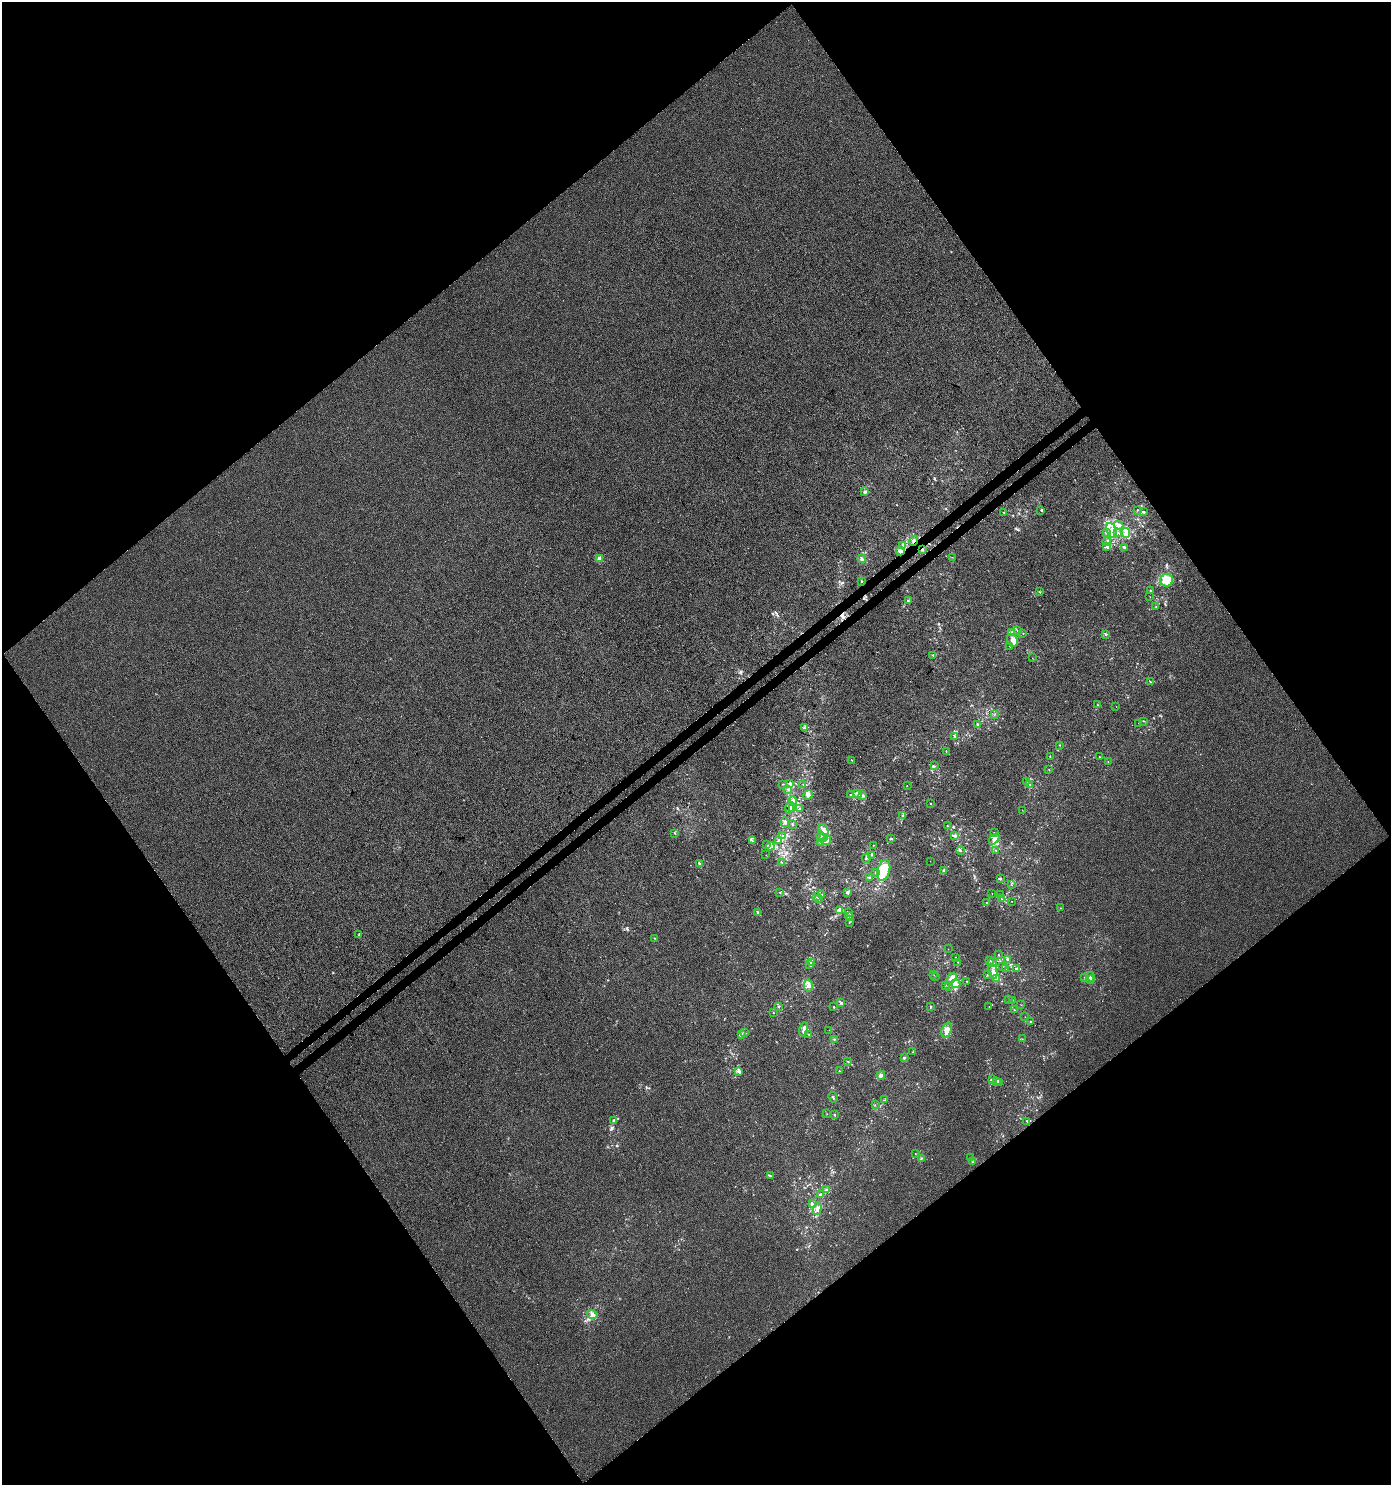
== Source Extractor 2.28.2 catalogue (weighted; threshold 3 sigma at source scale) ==
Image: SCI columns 235-5790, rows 47-5975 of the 5960 x 6034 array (HDU 1 of 3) = the unmasked area's bounding box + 8 px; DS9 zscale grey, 4 x 4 block average (1 PNG px = mean of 4 x 4 image px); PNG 1393 x 1487 px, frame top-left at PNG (2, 2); each listed source drawn as its Kron ellipse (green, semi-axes under 4 px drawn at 4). Shown black and unused: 50% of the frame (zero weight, under 3 of 4 exposures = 5% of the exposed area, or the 3 px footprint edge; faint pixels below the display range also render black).
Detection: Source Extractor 2.28.2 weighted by HDU 2 'WHT'. Background 4.34e-05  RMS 0.0044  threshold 0.0197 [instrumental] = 3 sigma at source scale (4.5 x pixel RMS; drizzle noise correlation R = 1.50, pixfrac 1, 0.0396/0.0396 arcsec/px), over >= 5 px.
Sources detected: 243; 4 cosmic-ray / hot-pixel residue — neither listed nor drawn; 13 coinciding with a brighter row at this scale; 33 inside a brighter listed object's ellipse — not listed separately; the other 193 listed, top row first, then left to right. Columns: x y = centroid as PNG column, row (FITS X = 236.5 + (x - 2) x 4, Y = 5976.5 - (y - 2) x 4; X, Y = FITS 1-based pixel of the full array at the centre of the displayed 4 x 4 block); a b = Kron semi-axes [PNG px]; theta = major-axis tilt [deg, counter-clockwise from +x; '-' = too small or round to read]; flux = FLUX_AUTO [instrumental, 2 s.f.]
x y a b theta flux
865 492 3 3 - 3.5
1041 510 2 2 - 1.3
1138 510 3 2 - 1.4
1143 512 2 2 - 2.5
1004 513 2 2 - 1
1118 525 5 4 - 8.2
1111 530 8 5 -69 19
1107 533 4 2 - 3.2
1118 533 3 2 - 2.8
1126 533 5 4 - 10
914 541 5 3 - 5.7
1107 541 4 3 - 5.5
903 546 2 2 - 1.4
1107 547 3 3 - 4.3
1124 548 3 3 - 3.5
922 549 3 2 - 2.2
900 551 4 3 - 9.4
952 557 2 2 - 0.58
862 558 4 3 - 5.1
599 559 3 2 - 6.1
1167 580 6 6 - 42
862 581 2 2 - 1.4
1150 590 2 2 - 1.3
1040 592 2 2 - 1.2
1150 597 2 2 - 0.55
908 600 3 2 - 1.7
1156 607 2 2 - 1.1
1017 630 2 2 - 1.4
1012 633 4 3 - 5.8
1023 633 2 2 - 0.62
1106 634 3 2 - 2.1
1012 640 7 5 -61 12
1010 646 2 2 - 1
933 655 2 2 - 1.6
1032 658 2 2 - 0.53
1150 682 3 2 - 1.7
1098 705 2 2 - 0.9
1116 707 2 2 - 0.77
994 715 2 2 - 0.63
1143 721 3 2 - 1.4
1138 723 2 2 - 0.54
977 724 3 2 - 2.1
804 728 3 2 - 2.7
955 736 4 2 - 2.5
1060 745 2 2 - 1
946 752 2 2 - 0.86
1050 757 2 2 - 1.1
1099 757 2 2 - 0.72
852 760 2 2 - 1.1
1108 762 2 2 - 0.81
934 766 2 2 - 1.1
1049 770 2 2 - 0.73
1027 781 2 2 - 0.71
790 783 4 3 - 5.8
782 784 2 2 - 0.58
1029 784 3 2 - 1.9
803 785 2 2 - 1.3
907 785 2 2 - 0.59
788 789 2 2 - 1.1
858 793 3 3 - 3.7
850 794 2 2 - 1.7
808 795 5 4 - 9
863 795 2 2 - 1.8
792 801 4 3 - 6.5
931 804 2 2 - 1
790 807 6 4 76 8.2
799 808 2 2 - 1.3
793 809 2 2 - 2.3
1022 810 2 2 - 0.61
902 816 2 2 - 0.99
785 822 5 3 - 6.3
793 824 3 2 - 2.1
947 826 2 2 - 1.3
823 830 6 4 -58 12
995 832 2 2 - 0.7
674 833 2 2 - 1
783 836 2 2 - 1.7
954 836 4 2 - 3.3
821 837 6 2 -71 4
823 837 2 2 - 2.5
891 839 2 2 - 2.3
994 839 6 3 51 10
778 840 2 2 - 2.3
826 840 5 4 - 12
752 841 2 2 - 1.1
821 842 4 2 - 3.1
766 844 2 2 - 0.62
874 845 2 2 - 0.61
770 846 4 3 - 6.6
996 850 2 2 - 1.5
961 851 4 2 - 2.3
766 855 2 2 - 0.62
872 855 2 2 - 0.97
866 858 4 2 - 3.1
930 861 2 2 - 0.45
781 862 2 2 - 1.5
699 863 3 2 - 2.5
884 870 10 6 73 67
944 871 4 2 - 3.9
875 872 2 2 - 1.6
870 877 2 2 - 1.3
1000 879 3 2 - 2
1011 885 2 2 - 1.2
780 892 2 2 - 1.4
847 892 3 2 - 3.1
992 893 2 2 - 0.48
822 894 2 2 - 1
1001 895 2 2 - 0.96
817 897 2 2 - 1.3
819 898 3 2 - 1.8
1002 899 2 2 - 0.93
1012 901 2 2 - 0.5
986 903 2 2 - 1.2
1060 908 2 2 - 0.58
839 911 3 2 - 3.3
758 912 3 2 - 2.3
848 913 2 2 - 1.2
850 916 2 2 - 0.92
849 922 2 2 - 0.93
359 934 2 2 - 1.3
655 938 3 2 - 1.5
948 949 2 2 - 0.54
998 954 2 2 - 0.64
955 957 2 2 - 0.62
1008 959 2 2 - 7.2
989 960 3 2 - 1.9
958 962 2 2 - 1
993 962 4 2 - 4.3
811 963 4 2 - 4.9
810 965 2 2 - 2.2
1003 966 2 2 - 0.77
1006 969 2 2 - 0.47
1016 969 3 2 - 2.7
993 971 8 3 -77 11
934 975 2 2 - 0.66
987 975 2 2 - 0.62
935 977 2 2 - 0.66
1084 977 2 2 - 0.75
1090 977 5 2 - 3.8
952 978 5 3 - 14
996 979 4 3 - 13
1091 980 3 2 - 4.8
967 981 2 2 - 0.79
956 984 5 3 - 8.9
946 985 2 2 - 0.8
808 986 6 4 -77 10
948 986 2 2 - 1.6
1008 999 2 2 - 1.3
1012 1000 2 2 - 0.87
841 1003 2 2 - 2
1021 1005 2 2 - 0.61
779 1006 2 2 - 2
931 1006 2 2 - 1.9
989 1006 2 2 - 0.46
834 1007 2 2 - 1.5
1014 1010 2 2 - 0.93
773 1012 2 2 - 0.99
1025 1017 2 2 - 0.64
1031 1021 2 2 - 0.86
804 1029 7 3 77 8.3
829 1030 2 2 - 0.42
946 1030 8 5 69 25
744 1033 3 2 - 0.96
741 1034 3 2 - 2.7
809 1034 2 2 - 0.94
834 1039 3 2 - 1.9
1022 1039 2 2 - 0.54
913 1052 2 2 - 0.75
904 1057 3 2 - 2.7
848 1061 2 2 - 1.6
738 1071 3 2 - 4.5
839 1071 2 2 - 1.1
881 1075 4 3 - 8.6
993 1079 3 2 - 1.3
996 1081 2 2 - 0.82
1000 1082 2 2 - 0.87
833 1097 5 2 - 2.4
885 1100 2 2 - 0.71
875 1105 2 2 - 0.81
827 1114 2 2 - 0.68
834 1115 2 2 - 1.8
614 1120 3 2 - 2.8
1027 1121 3 2 - 1.8
915 1154 2 2 - 0.61
921 1158 2 2 - 1.7
970 1158 2 2 - 0.84
972 1162 2 2 - 1.8
770 1176 2 2 - 1.2
826 1190 3 3 - 3.9
820 1195 4 3 - 5.2
812 1204 3 2 - 3.2
817 1209 6 3 74 9.2
592 1314 5 3 - 7.8
Overlapping masked pixels (flux is a lower limit): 3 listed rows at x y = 914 541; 922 549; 900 551
Diffuse or blended objects may show on this block-average render without a row.